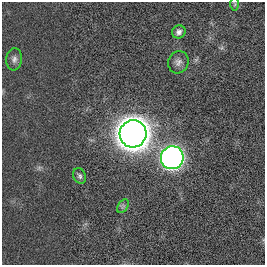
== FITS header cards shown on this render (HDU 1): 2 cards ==
NAXIS1  =                  263
NAXIS2  =                  263

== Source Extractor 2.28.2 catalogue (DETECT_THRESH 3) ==
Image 263 x 263 px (HDU 1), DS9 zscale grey, 1 PNG px = 1 image px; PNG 267 x 267 px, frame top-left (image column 1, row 263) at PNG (2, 2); each listed source drawn as its Kron ellipse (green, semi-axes under 4 px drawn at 4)
Background 0.00262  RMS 0.041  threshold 0.122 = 3 sigma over >= 5 px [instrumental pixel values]
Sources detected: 8; all 8 listed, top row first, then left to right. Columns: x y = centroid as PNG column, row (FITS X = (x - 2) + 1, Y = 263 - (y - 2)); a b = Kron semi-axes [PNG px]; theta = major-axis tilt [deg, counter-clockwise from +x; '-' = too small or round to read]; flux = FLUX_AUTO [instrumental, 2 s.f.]
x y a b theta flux
235 4 7 4 90 4.8
179 32 7 6 - 10
14 59 11 8 84 11
178 62 11 10 - 13
133 134 13 13 - 5200
172 158 11 11 - 1300
80 176 8 6 -67 7.1
123 206 7 5 56 6.3